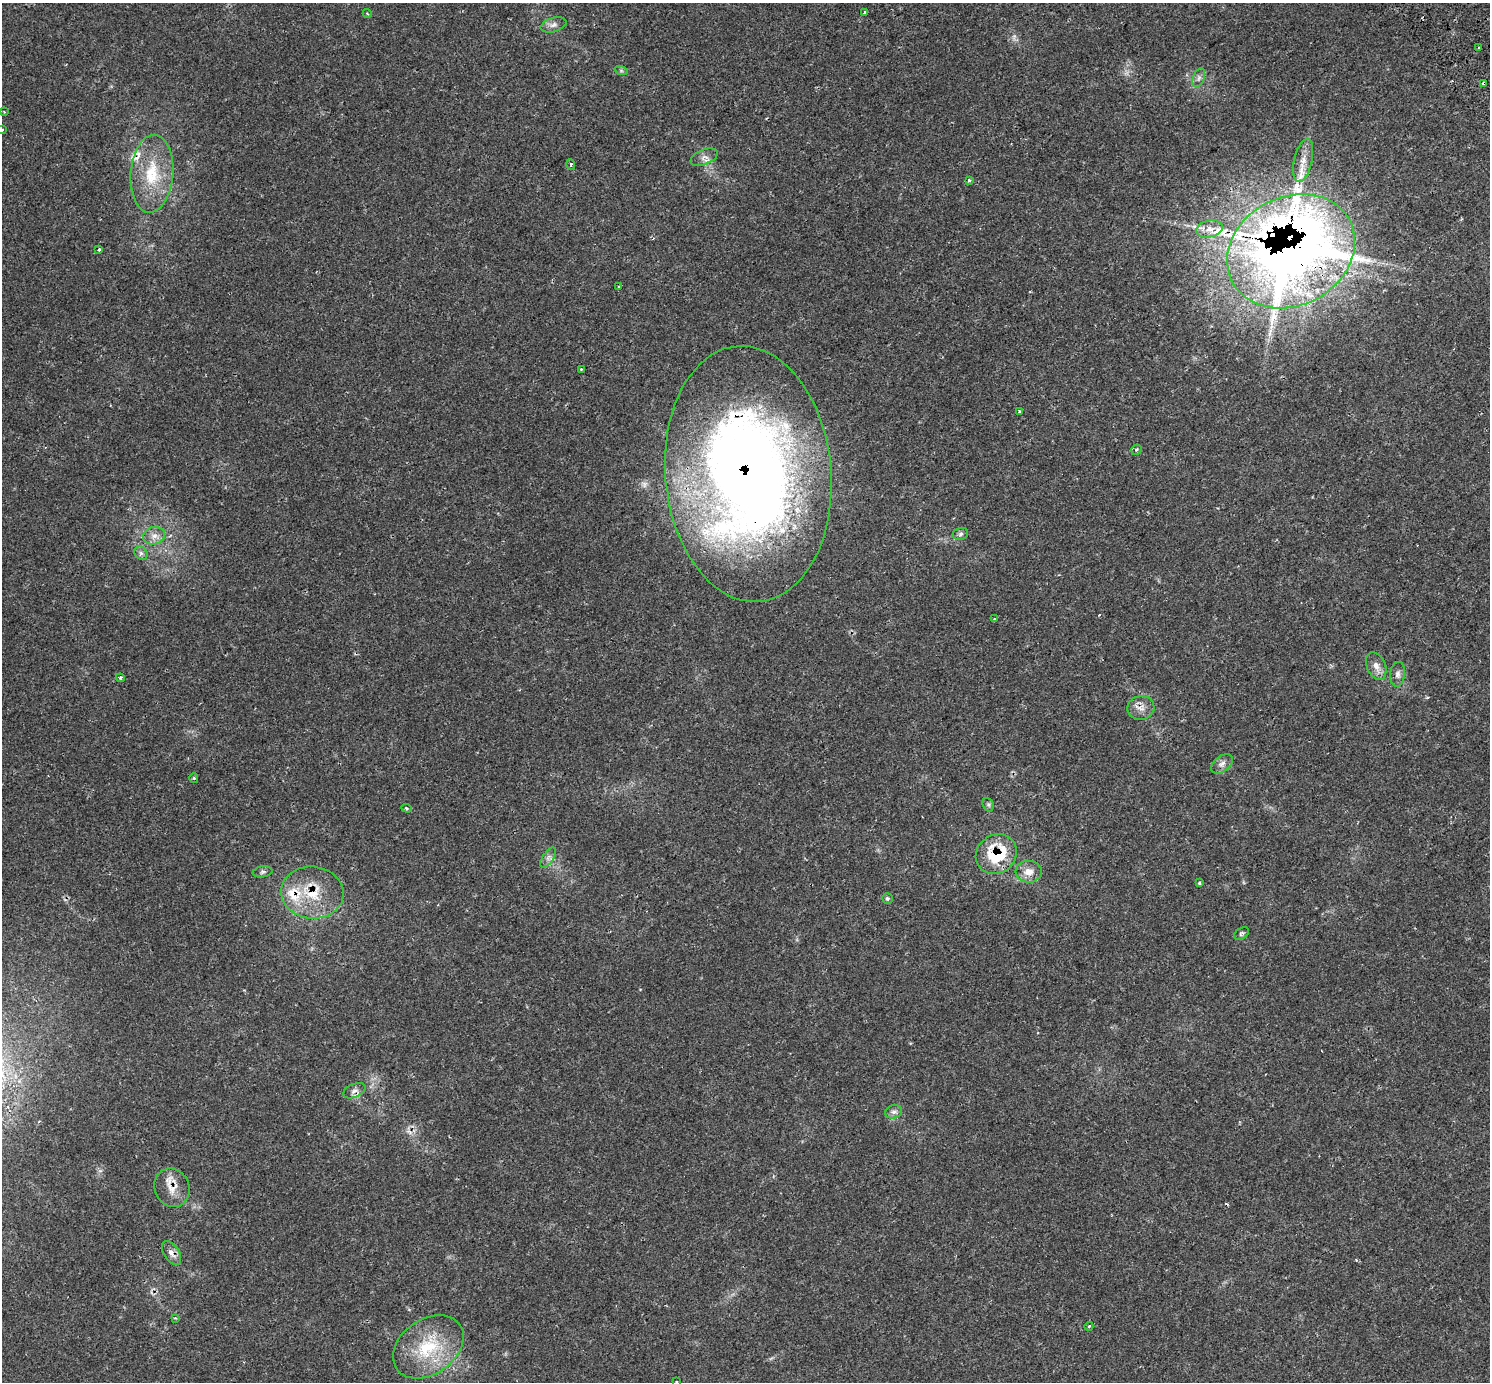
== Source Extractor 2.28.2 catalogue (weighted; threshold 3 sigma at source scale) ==
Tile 10 of 4 x 4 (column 2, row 3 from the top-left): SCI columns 1561-3048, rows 1666-3045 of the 6091 x 6029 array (HDU 1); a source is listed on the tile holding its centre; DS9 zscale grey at full resolution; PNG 1492 x 1384 px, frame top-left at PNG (2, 3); each listed source drawn as its Kron ellipse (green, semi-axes under 4 px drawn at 4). Shown black and unused: <1% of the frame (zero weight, under 2 of 3 exposures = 5% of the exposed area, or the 3 px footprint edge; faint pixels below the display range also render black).
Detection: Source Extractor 2.28.2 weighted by HDU 2 'WHT'; one run over the whole footprint, this tile lists its part. Background 0.0225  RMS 0.0032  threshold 0.0145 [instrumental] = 3 sigma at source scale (4.5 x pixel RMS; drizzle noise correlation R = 1.50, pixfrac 1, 0.0396/0.0396 arcsec/px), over >= 5 px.
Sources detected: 61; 1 too faint to see at this stretch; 6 cosmic-ray / hot-pixel residue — neither listed nor drawn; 4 inside a brighter listed object's ellipse — not listed separately; the other 50 listed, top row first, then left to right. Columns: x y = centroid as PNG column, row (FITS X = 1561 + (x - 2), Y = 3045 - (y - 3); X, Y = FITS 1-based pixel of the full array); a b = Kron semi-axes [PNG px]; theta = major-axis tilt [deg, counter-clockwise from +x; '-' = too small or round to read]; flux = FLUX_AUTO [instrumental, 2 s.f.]
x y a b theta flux
865 12 3 3 - 0.89
367 13 4 3 - 0.27
553 25 13 7 16 1.4
1479 48 3 2 - 0.51
621 70 7 4 -20 0.47
1199 78 10 5 69 0.97
1484 83 3 3 - 3.2
4 112 3 3 - 0.24
2 130 3 3 - 0.95
704 157 14 7 23 1.6
1303 160 22 9 77 3.2
571 165 5 4 - 0.64
152 174 39 21 86 14
969 180 4 3 - 0.64
1209 229 13 8 11 2.4
99 249 3 3 - 0.92
1291 251 66 54 28 450
619 287 3 3 - 0.78
581 369 3 3 - 0.18
1020 411 4 3 - 0.65
1136 450 5 5 - 0.46
748 474 128 83 -85 310
960 534 8 6 17 0.73
154 536 11 8 13 1.9
141 553 7 6 - 0.76
995 619 4 3 - 0.27
1376 666 14 9 -67 2.2
1398 674 12 7 83 1.2
120 678 4 4 - 0.38
1141 708 13 12 - 2.2
1222 764 12 7 39 1.4
194 778 4 4 - 0.33
988 805 7 5 -69 0.54
407 808 5 4 - 0.37
996 854 21 19 37 14
548 857 11 5 56 1.1
263 872 10 5 9 0.79
1029 872 13 11 -6 2.9
1199 883 3 3 - 0.69
312 893 31 26 -5 12
887 898 5 5 - 0.55
1242 933 8 5 31 0.56
354 1091 12 6 24 1.3
893 1112 9 6 15 1.1
172 1188 20 17 -65 4.4
171 1253 13 7 -57 1.9
175 1318 4 3 - 0.28
1089 1326 4 3 - 0.27
428 1347 39 27 35 17
676 1382 3 3 - 0.47
Overlapping masked pixels (flux is a lower limit): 8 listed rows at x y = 1484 83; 1291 251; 748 474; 1141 708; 996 854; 312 893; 172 1188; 171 1253
Isophote crosses this tile's border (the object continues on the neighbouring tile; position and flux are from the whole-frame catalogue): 2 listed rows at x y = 2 130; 676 1382